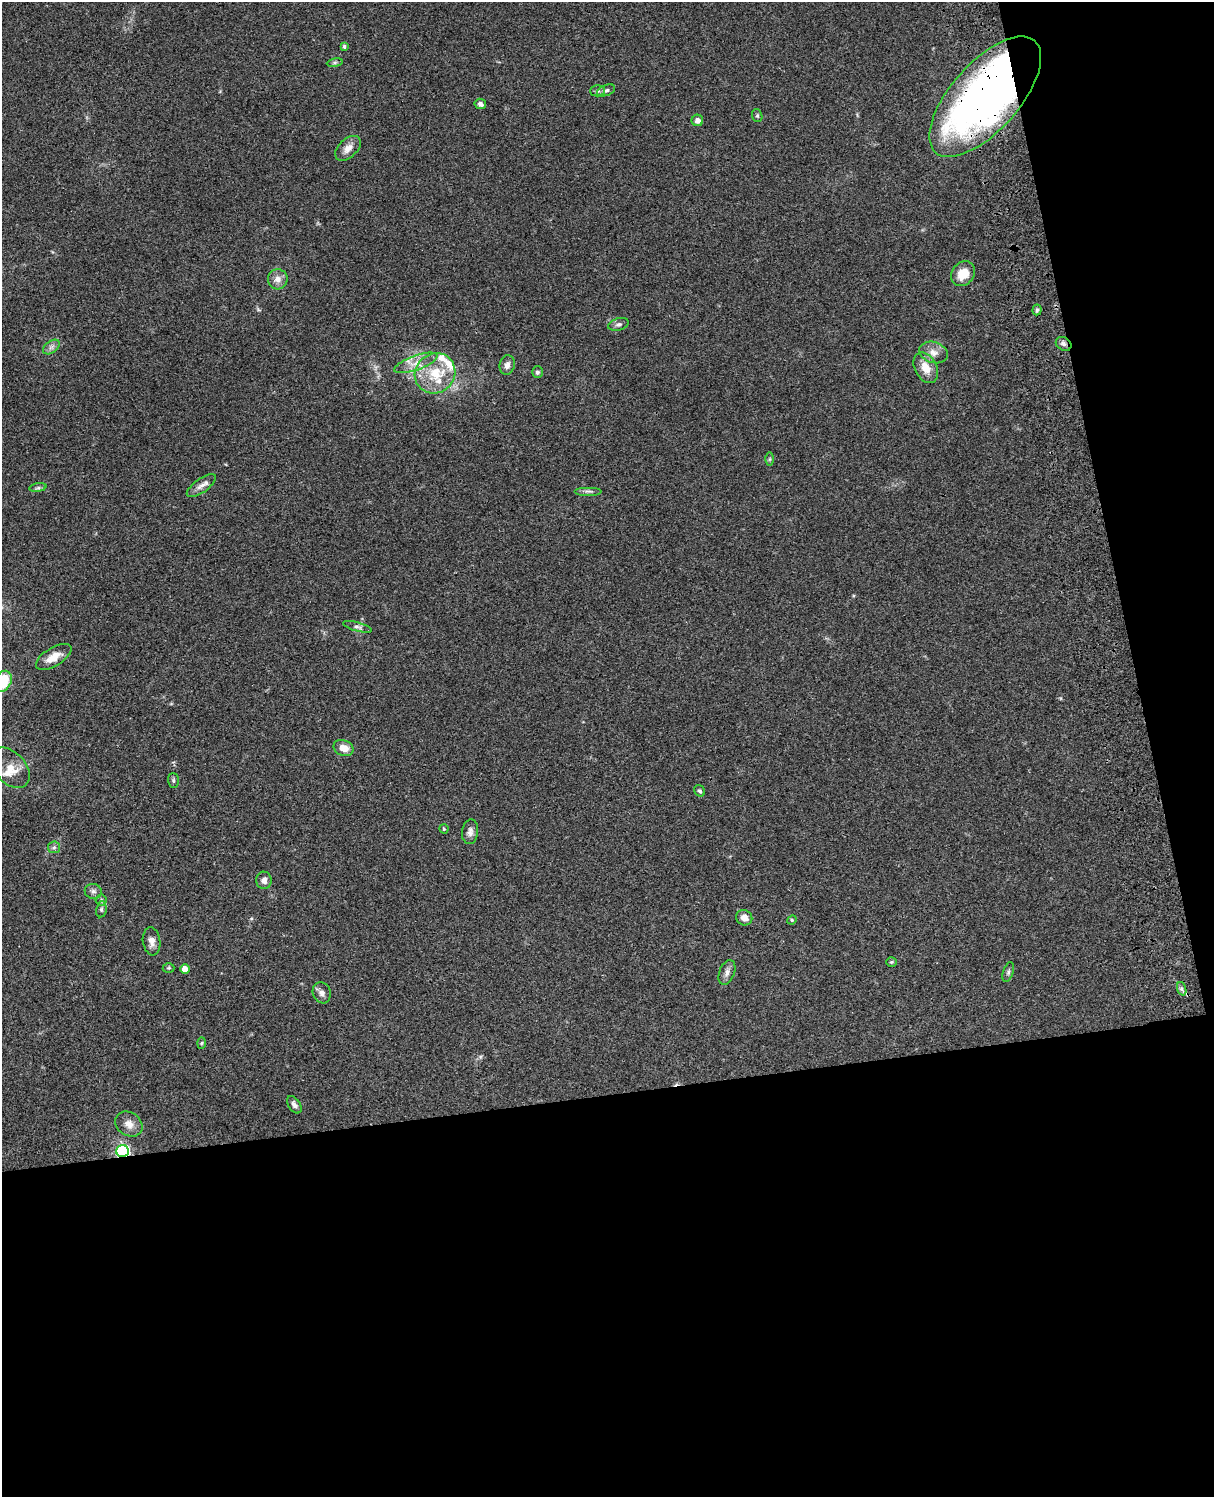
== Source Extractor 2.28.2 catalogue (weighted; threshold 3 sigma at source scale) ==
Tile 12 of 4 x 3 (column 4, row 3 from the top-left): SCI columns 3757-4968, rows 278-1772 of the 5087 x 4928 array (HDU 1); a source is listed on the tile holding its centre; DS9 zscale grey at full resolution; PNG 1216 x 1499 px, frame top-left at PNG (2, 2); each listed source drawn as its Kron ellipse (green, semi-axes under 4 px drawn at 4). Shown black and unused: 33% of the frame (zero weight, under 3 of 4 exposures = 6% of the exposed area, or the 3 px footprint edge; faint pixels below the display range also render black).
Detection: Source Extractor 2.28.2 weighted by HDU 2 'WHT'; one run over the whole footprint, this tile lists its part. Background 0.0981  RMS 0.0063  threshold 0.0282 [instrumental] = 3 sigma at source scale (4.5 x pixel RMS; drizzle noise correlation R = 1.50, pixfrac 1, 0.05/0.05 arcsec/px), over >= 5 px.
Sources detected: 58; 1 cosmic-ray / hot-pixel residue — neither listed nor drawn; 4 inside a brighter listed object's ellipse — not listed separately; the other 53 listed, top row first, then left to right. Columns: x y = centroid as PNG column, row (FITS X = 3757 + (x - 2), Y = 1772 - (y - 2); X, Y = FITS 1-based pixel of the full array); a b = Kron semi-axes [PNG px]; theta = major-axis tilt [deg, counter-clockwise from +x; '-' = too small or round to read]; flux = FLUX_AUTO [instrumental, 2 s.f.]
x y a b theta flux
344 46 4 4 - 1.3
335 63 8 4 8 1.1
606 90 9 5 21 1.6
598 91 7 5 2 1.4
985 97 75 34 48 360
480 104 6 5 - 1.9
757 116 6 5 - 0.98
697 120 6 5 - 3.1
348 148 15 9 43 4.8
963 274 13 11 51 9.7
278 279 10 10 - 4.3
1037 310 5 4 - 1.1
618 324 10 6 16 1.9
1064 344 8 6 -32 2.1
51 347 9 6 36 2.1
933 352 14 10 -18 5.4
416 363 23 7 20 7.5
507 365 10 7 76 3.2
926 368 16 11 -63 8.7
537 372 6 5 - 1.4
435 373 21 19 41 21
770 459 6 4 89 1
201 486 17 7 35 3.7
38 488 9 4 8 1.3
588 491 14 2 0 1.5
358 627 15 4 -15 2
54 657 20 9 32 7.8
3 681 11 8 63 23
344 748 10 7 -23 6.1
10 768 23 15 -48 12
173 781 7 5 -88 1.1
700 791 6 5 - 1.4
444 829 4 4 - 0.87
470 832 12 8 82 3
54 847 6 5 - 1.4
264 880 8 7 - 3.5
93 891 8 7 - 2.1
101 900 5 5 - 1.2
101 909 8 5 80 1.3
744 918 8 7 - 4.3
792 920 5 4 - 0.71
152 941 14 8 -82 3.9
891 962 5 4 - 0.77
169 968 6 5 - 0.94
185 969 5 4 - 5.3
727 972 13 7 69 3
1008 972 10 5 72 1.5
1182 989 7 4 -71 1.4
322 993 11 9 -70 3
202 1043 6 4 88 0.77
294 1105 10 6 -55 2.5
129 1124 14 11 -35 5.4
122 1151 6 6 - 130
Overlapping masked pixels (flux is a lower limit): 3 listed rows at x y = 985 97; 1064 344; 122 1151
Isophote crosses this tile's border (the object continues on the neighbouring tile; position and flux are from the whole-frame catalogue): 1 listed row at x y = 3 681